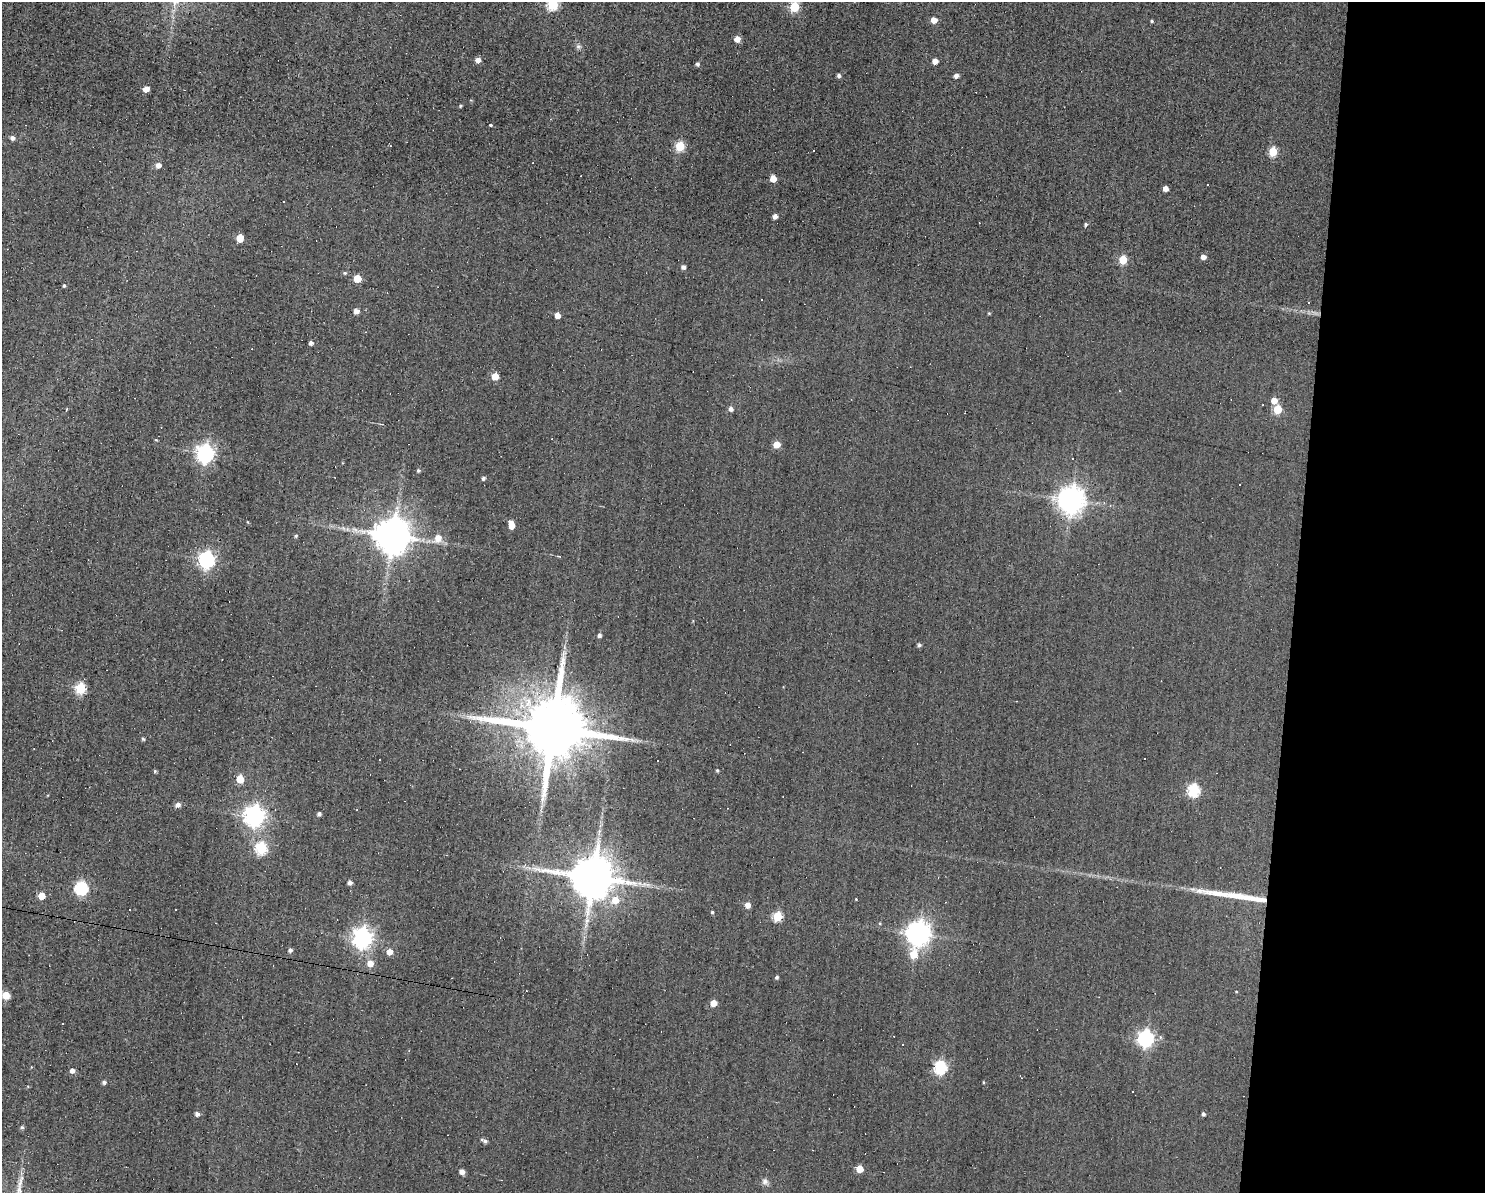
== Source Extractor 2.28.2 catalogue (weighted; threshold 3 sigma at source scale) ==
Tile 9 of 3 x 4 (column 3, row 3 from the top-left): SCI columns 3076-4558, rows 1192-2382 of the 4781 x 4763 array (HDU 1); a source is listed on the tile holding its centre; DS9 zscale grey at full resolution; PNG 1487 x 1195 px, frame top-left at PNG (2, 2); no overlay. Shown black and unused: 13% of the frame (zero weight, under 3 of 4 exposures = <1% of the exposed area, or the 3 px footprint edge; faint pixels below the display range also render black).
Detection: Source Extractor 2.28.2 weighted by HDU 2 'WHT'; one run over the whole footprint, this tile lists its part. Background 0.0821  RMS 0.032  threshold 0.142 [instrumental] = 3 sigma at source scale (4.5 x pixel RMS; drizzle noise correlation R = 1.50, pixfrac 1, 0.05/0.05 arcsec/px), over >= 5 px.
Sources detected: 128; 28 cosmic-ray / hot-pixel residue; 1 long thin detection or spike segment (spike, bleed or trail) — not listed; the other 99 listed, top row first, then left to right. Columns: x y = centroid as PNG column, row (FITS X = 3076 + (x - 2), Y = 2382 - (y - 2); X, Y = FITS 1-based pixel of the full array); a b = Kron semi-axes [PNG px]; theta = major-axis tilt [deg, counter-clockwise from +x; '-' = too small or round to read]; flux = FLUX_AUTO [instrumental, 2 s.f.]
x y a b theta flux
552 4 6 5 - 250
794 7 5 5 - 160
934 20 5 5 - 32
1152 21 4 3 - 4
737 39 5 5 - 23
578 46 7 7 - 7.7
478 60 5 5 - 20
935 61 5 4 - 22
698 64 5 4 - 7.1
839 75 4 4 - 8.8
956 76 4 4 - 12
146 89 5 4 - 27
460 106 4 4 - 4.1
490 126 3 3 - 150
12 138 5 5 - 9.4
680 146 5 5 - 150
814 150 3 2 - 4
1273 152 5 5 - 120
158 165 6 5 - 17
773 178 5 5 - 40
1165 188 4 4 - 22
775 216 4 4 - 14
1086 224 4 4 - 5.4
240 238 6 5 - 45
1203 257 5 4 - 16
1123 260 5 5 - 100
683 267 4 4 - 11
345 273 5 5 - 4.3
357 278 5 5 - 77
64 285 4 4 - 4.6
356 311 4 4 - 23
989 313 4 4 - 3
557 315 4 4 - 25
311 343 4 4 - 12
495 376 5 5 - 54
1274 400 5 5 - 29
731 409 5 4 - 14
1277 409 5 5 - 110
66 410 6 2 71 2.9
156 440 4 3 - 2.6
776 444 5 5 - 47
205 453 7 7 - 1200
418 470 4 4 - 4.7
483 478 4 4 - 7.8
1239 484 3 2 - 4.5
1071 500 9 8 - 3700
511 525 8 4 -79 38
392 535 10 10 - 8400
296 536 4 4 - 4.5
438 538 8 7 - 35
207 560 7 6 - 970
599 635 5 4 - 8.6
919 645 4 4 - 6.9
80 688 6 5 - 220
603 723 4 4 - 6.3
553 728 18 16 -7 34000
143 739 4 3 - 5.5
658 760 2 2 - 2
717 770 4 3 - 3.6
155 771 5 4 - 4
240 779 5 5 - 78
1193 790 6 6 - 360
178 804 6 5 - 13
357 809 3 2 - 1.9
319 814 4 4 - 9.1
255 816 8 7 - 1800
261 848 6 6 - 300
592 877 12 11 - 14000
350 882 5 4 - 11
644 884 6 5 - 7.5
81 888 6 6 - 430
41 896 5 5 - 51
615 900 7 7 - 46
748 905 5 5 - 26
130 909 3 2 - 3.5
712 912 4 4 - 4
777 916 5 5 - 160
880 923 5 3 - 3
918 933 8 8 - 2800
362 938 8 7 - 1700
290 950 4 4 - 10
390 952 6 5 - 26
913 954 8 7 - 86
370 963 6 5 - 36
777 977 4 4 - 6.3
6 995 5 5 - 82
713 1003 5 5 - 35
1146 1038 7 6 - 870
940 1067 7 6 - 410
72 1070 5 5 - 14
104 1082 5 4 - 8.3
983 1082 4 3 - 2.7
197 1114 5 4 - 11
1203 1114 4 4 - 6.3
22 1127 5 5 - 5.2
485 1141 7 5 -27 8.6
860 1169 5 5 - 54
462 1172 4 4 - 19
765 1181 9 8 - 12
Isophote crosses this tile's border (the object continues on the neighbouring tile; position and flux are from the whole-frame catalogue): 1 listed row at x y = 552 4